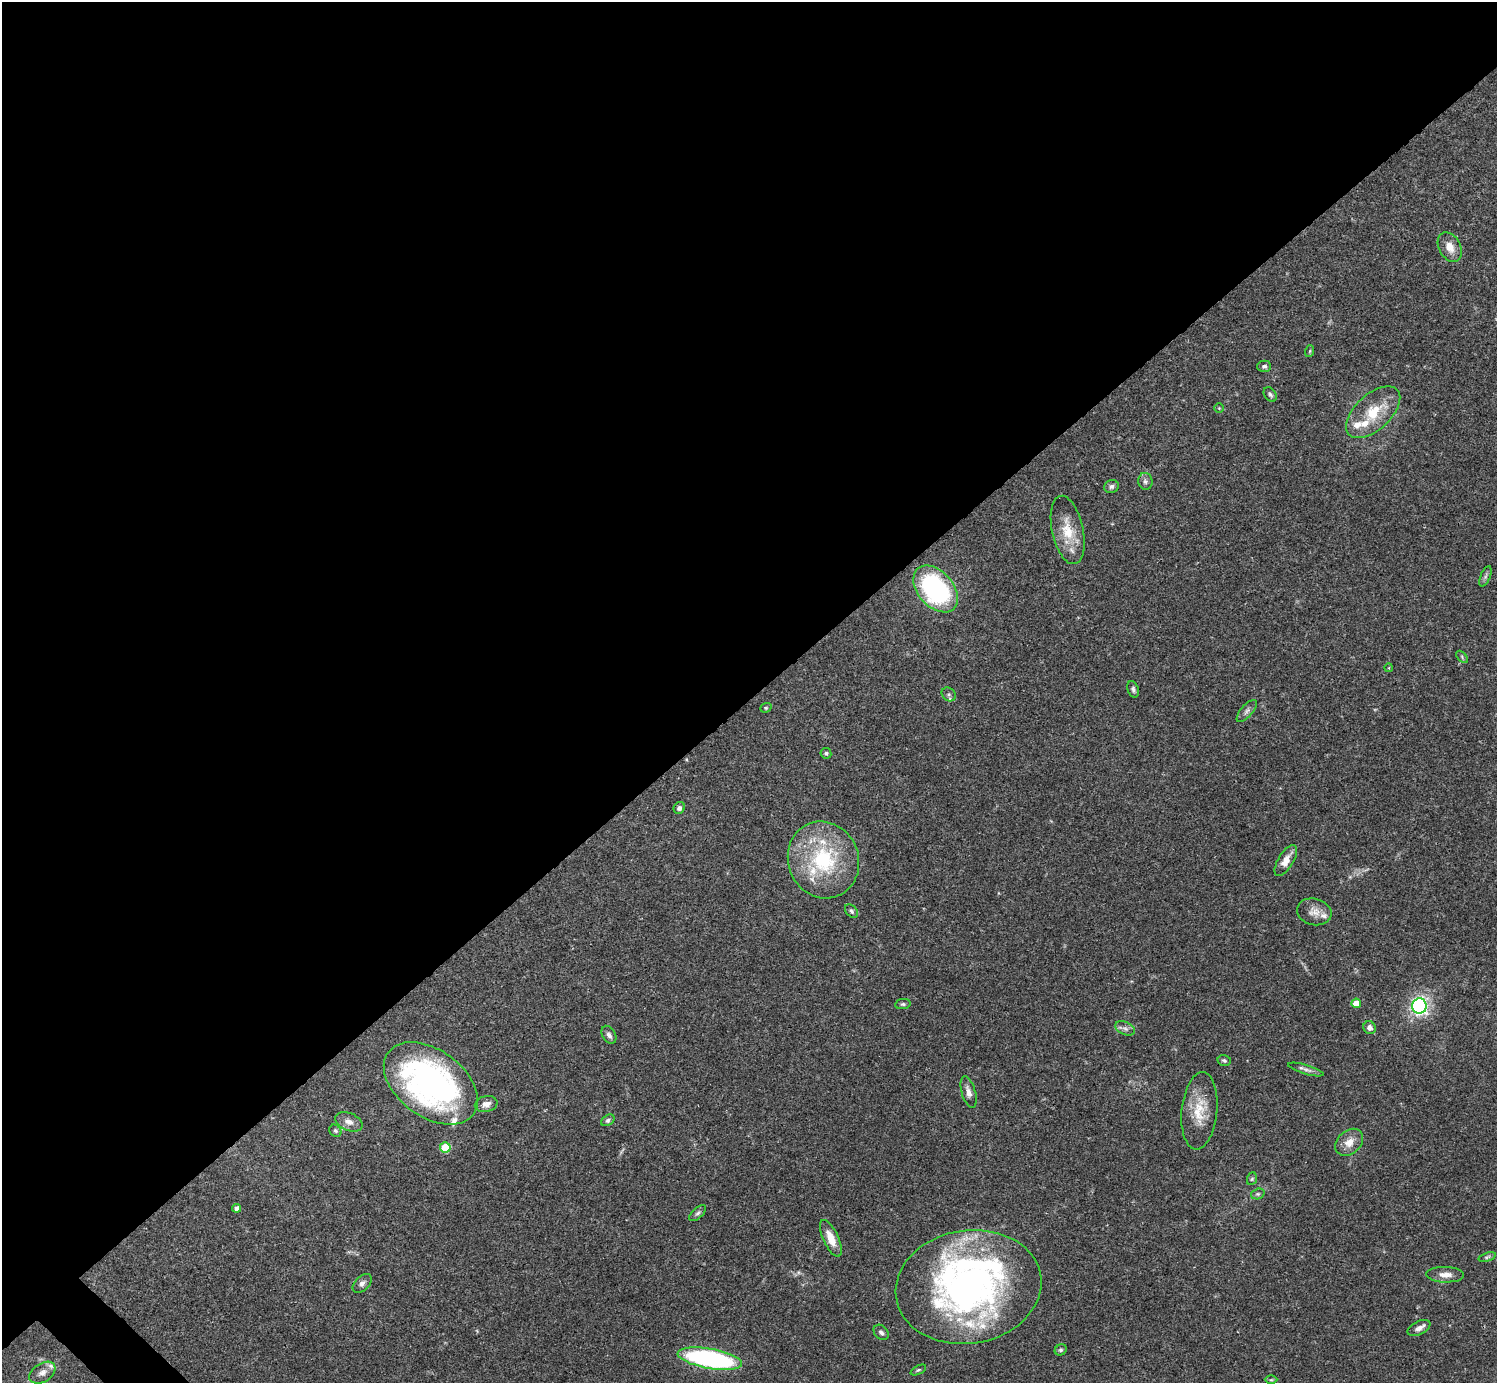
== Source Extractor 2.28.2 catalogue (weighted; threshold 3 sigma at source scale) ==
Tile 2 of 4 x 4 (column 2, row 1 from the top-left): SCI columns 1496-2990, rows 4302-5682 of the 5982 x 5981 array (HDU 1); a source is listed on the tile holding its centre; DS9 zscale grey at full resolution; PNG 1499 x 1385 px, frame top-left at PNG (2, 2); each listed source drawn as its Kron ellipse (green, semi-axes under 4 px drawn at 4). Shown black and unused: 51% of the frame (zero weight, under 3 of 4 exposures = <1% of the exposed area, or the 3 px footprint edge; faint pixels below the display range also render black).
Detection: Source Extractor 2.28.2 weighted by HDU 2 'WHT'; one run over the whole footprint, this tile lists its part. Background 0.0408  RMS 0.0027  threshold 0.012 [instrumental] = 3 sigma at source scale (4.5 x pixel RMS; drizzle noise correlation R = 1.50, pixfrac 1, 0.05/0.05 arcsec/px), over >= 5 px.
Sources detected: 68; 1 inside a brighter object's white glare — neither listed nor drawn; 11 inside a brighter listed object's ellipse — not listed separately; the other 56 listed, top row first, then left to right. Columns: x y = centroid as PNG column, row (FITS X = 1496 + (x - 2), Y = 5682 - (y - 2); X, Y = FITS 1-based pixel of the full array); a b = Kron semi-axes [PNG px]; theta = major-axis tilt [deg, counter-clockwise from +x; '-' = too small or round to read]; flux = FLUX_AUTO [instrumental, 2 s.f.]
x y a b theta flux
1450 247 15 11 -61 3
1310 351 6 3 71 0.31
1264 366 7 5 0 0.78
1270 395 8 5 -54 0.62
1219 408 4 4 - 0.3
1373 412 33 17 42 10
1145 481 8 7 - 0.88
1111 486 7 6 - 0.81
1068 530 35 15 -78 7.2
1485 576 11 5 68 0.73
936 589 27 17 -49 42
1462 657 7 4 -48 0.44
1389 668 4 3 - 0.26
1133 689 9 5 -71 0.73
949 694 7 6 - 0.67
766 708 6 4 21 0.4
1247 711 14 6 49 1.1
826 753 5 5 - 0.49
679 808 6 5 - 0.78
823 860 39 35 -68 25
1286 861 17 7 59 2.8
851 911 8 5 -50 0.65
1314 912 17 13 -15 2.6
1356 1003 5 5 - 4.9
903 1004 8 5 8 0.51
1419 1006 7 7 - 61
1125 1028 10 6 -22 1
1370 1028 6 6 - 1.1
609 1035 10 6 -60 1
1224 1060 7 5 -14 0.61
1306 1070 18 4 -16 1.1
431 1083 53 33 -36 95
969 1092 16 7 -73 1.7
486 1104 11 8 14 1.9
1199 1111 39 17 84 8
608 1120 7 5 34 0.66
349 1122 14 9 -23 1.9
335 1131 6 5 - 0.47
1349 1142 15 11 42 3
445 1147 5 5 - 13
1252 1179 6 5 - 0.44
1258 1194 7 5 19 0.55
237 1208 4 4 - 1.2
698 1213 10 5 42 0.63
831 1238 20 7 -65 3.9
1487 1257 9 4 18 0.52
1445 1275 19 8 -2 2.3
362 1283 11 7 44 1.2
968 1287 73 56 9 120
1419 1328 12 6 26 1.3
881 1332 9 6 -48 0.8
1061 1350 6 5 - 0.51
710 1359 33 10 -10 54
918 1370 8 4 26 0.42
42 1373 14 9 34 1.9
1271 1380 6 4 1 0.34
Isophote crosses this tile's border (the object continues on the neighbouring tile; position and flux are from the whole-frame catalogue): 1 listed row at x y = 968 1287